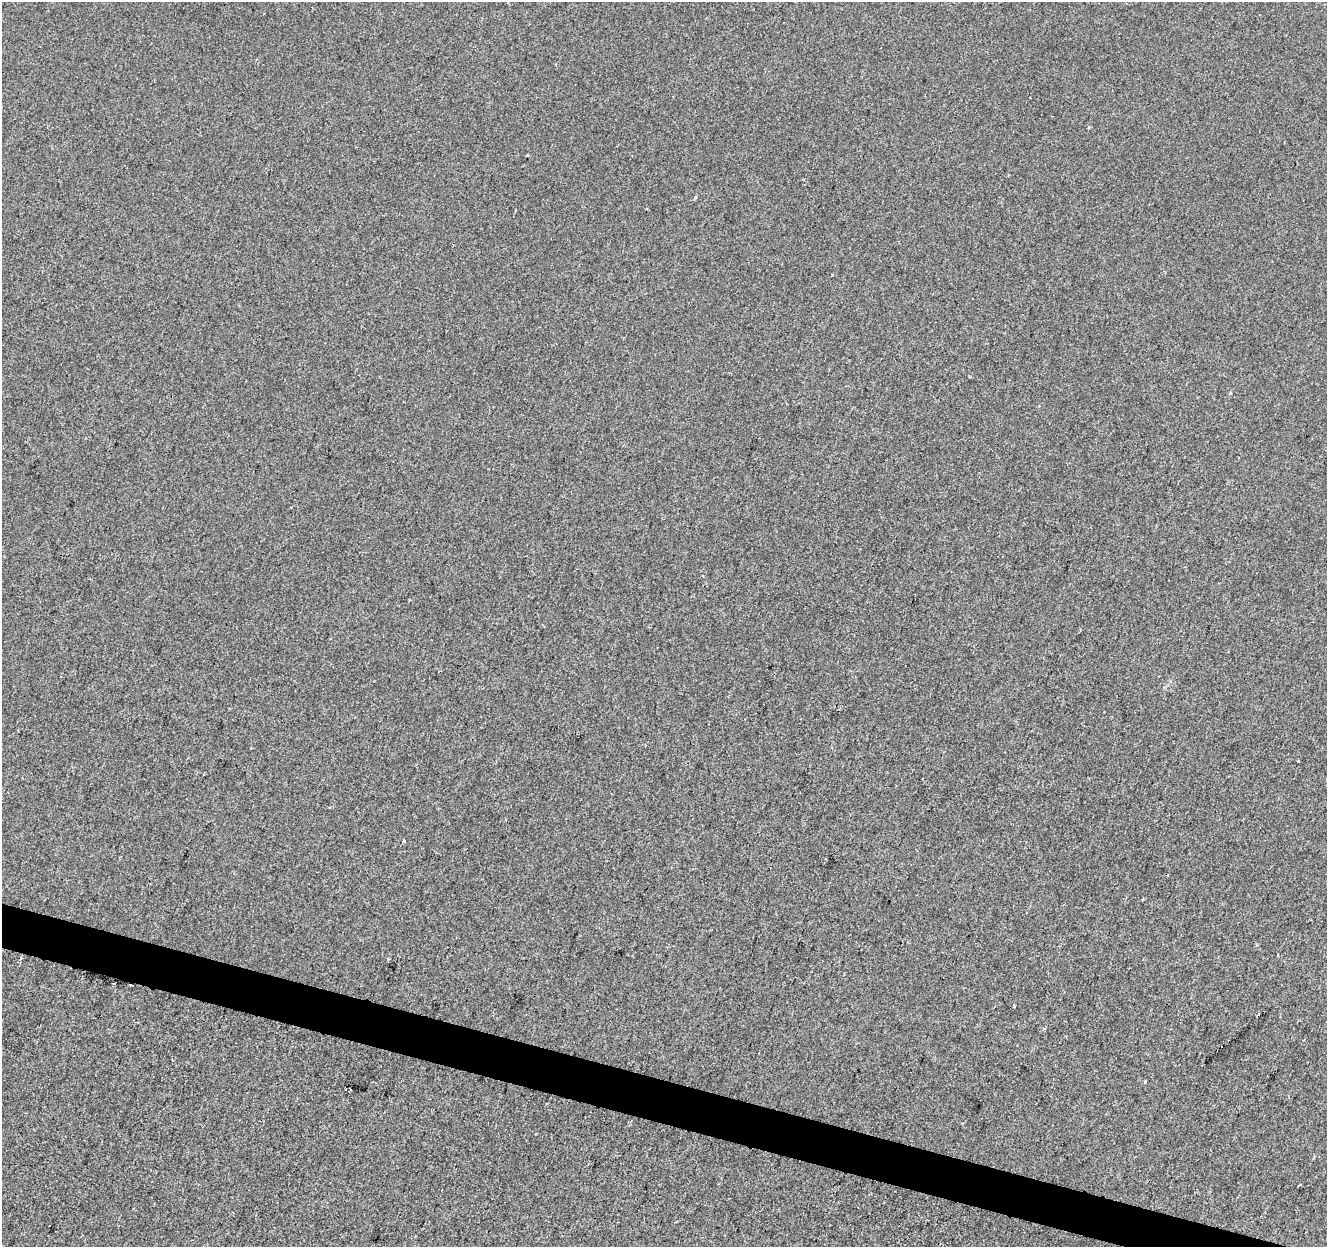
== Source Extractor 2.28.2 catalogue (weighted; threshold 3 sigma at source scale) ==
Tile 6 of 4 x 4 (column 2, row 2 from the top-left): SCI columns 1333-2657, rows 2768-4012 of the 5308 x 5473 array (HDU 1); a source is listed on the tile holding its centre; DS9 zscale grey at full resolution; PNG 1329 x 1249 px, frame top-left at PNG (2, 2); no overlay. Shown black and unused: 3% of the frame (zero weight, under 2 of 3 exposures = <1% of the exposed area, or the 3 px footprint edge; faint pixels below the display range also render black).
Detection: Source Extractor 2.28.2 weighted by HDU 2 'WHT'; one run over the whole footprint, this tile lists its part. Background -8.94e-05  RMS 0.0042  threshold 0.019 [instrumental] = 3 sigma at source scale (4.5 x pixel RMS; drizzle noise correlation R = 1.50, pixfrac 1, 0.0396/0.0396 arcsec/px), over >= 5 px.
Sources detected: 10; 2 cosmic-ray / hot-pixel residue — not listed; the other 8 listed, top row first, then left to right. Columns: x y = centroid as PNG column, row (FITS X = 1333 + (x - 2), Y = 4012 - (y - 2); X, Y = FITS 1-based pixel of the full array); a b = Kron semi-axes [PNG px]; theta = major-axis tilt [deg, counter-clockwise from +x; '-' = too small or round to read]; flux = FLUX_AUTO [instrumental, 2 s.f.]
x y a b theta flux
1089 127 4 3 - 0.39
528 155 3 2 - 0.41
1298 761 3 3 - 0.7
404 841 3 3 - 0.88
113 983 3 3 - 1
131 985 4 3 - 3.3
1145 1081 3 3 - 0.68
1299 1185 3 2 - 0.51
Overlapping masked pixels (flux is a lower limit): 1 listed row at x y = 131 985